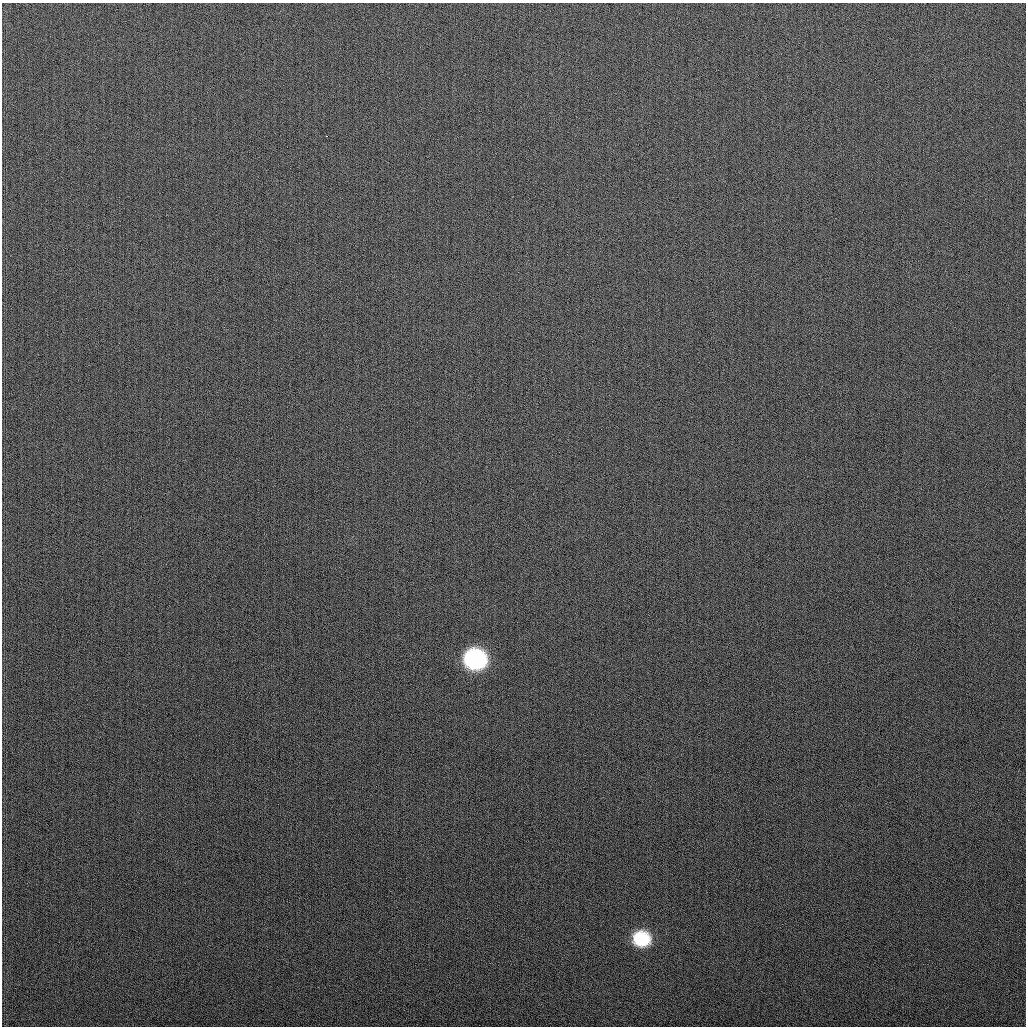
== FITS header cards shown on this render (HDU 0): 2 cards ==
NAXIS1  =                 1024
NAXIS2  =                 1024

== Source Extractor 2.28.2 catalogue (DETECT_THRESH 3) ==
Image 1024 x 1024 px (HDU 0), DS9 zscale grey, 1 PNG px = 1 image px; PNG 1028 x 1028 px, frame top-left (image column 1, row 1024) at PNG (2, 3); no overlay
Background 269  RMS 11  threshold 31.6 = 3 sigma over >= 5 px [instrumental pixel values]
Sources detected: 3; all 3 listed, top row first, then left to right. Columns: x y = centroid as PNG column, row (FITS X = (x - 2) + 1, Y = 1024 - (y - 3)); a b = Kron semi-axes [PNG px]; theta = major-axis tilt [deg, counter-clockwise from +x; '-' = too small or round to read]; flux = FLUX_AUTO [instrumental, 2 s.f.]
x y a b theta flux
327 136 3 2 - 2000
475 659 17 15 -13 100000
641 939 16 14 -9 31000